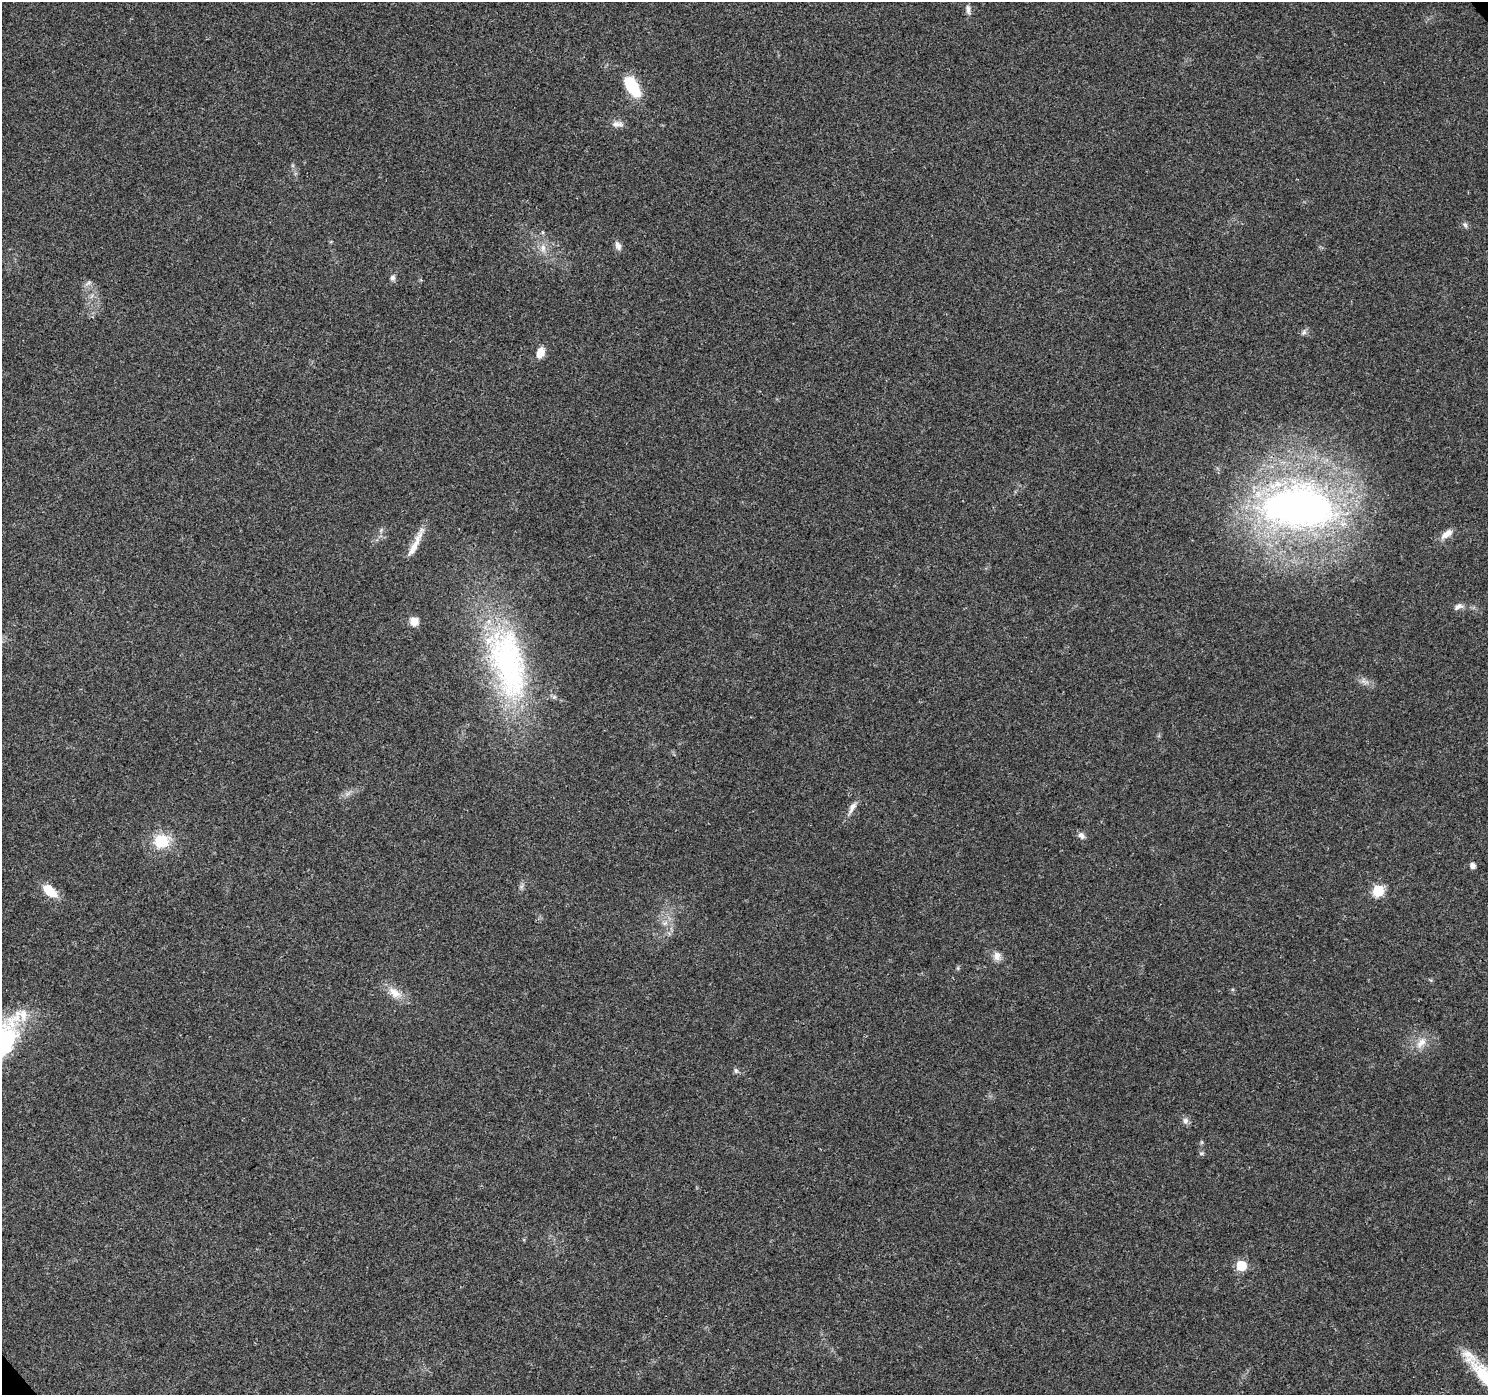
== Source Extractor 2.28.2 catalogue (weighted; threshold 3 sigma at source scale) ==
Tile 7 of 4 x 4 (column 3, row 2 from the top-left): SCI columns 3027-4512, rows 3024-4416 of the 6045 x 5985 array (HDU 1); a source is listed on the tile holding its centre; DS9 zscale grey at full resolution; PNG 1490 x 1397 px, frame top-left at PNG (2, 2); no overlay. Shown black and unused: <1% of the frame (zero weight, under 3 of 4 exposures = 5% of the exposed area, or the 3 px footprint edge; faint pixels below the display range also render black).
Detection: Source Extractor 2.28.2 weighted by HDU 2 'WHT'; one run over the whole footprint, this tile lists its part. Background 0.0257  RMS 0.003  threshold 0.0135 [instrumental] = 3 sigma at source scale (4.5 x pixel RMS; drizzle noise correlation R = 1.50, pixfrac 1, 0.0396/0.0396 arcsec/px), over >= 5 px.
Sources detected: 35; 1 inside a brighter listed object's ellipse — not listed separately; the other 34 listed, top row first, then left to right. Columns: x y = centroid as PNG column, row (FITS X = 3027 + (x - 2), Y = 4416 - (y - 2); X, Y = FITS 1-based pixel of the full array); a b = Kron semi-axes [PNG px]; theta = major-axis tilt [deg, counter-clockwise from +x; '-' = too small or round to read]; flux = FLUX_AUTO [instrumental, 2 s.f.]
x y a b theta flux
968 9 12 6 -83 1.3
633 87 25 12 -58 11
617 124 16 8 1 1.8
1465 225 8 5 -59 0.76
543 232 6 4 -89 0.39
618 246 13 7 -67 1.4
543 248 11 7 90 1.8
393 278 7 6 - 0.96
88 283 10 4 35 0.82
1304 332 8 6 45 0.9
540 353 11 8 72 3.3
1299 507 77 43 -2 150
381 530 5 5 - 0.55
1447 534 18 8 37 2.6
415 543 44 7 64 4.5
1458 606 13 7 23 1.3
414 621 9 9 - 2.8
508 663 110 47 -76 76
1364 682 15 3 -14 1
852 807 19 7 61 2.1
1081 835 9 7 -47 1.3
161 841 19 16 16 9.1
1473 866 5 5 - 1.8
1378 890 6 6 - 25
50 891 15 9 -39 6.9
665 923 8 5 44 0.95
997 956 12 10 -88 2.1
394 993 19 11 -38 4.1
1421 1042 19 10 47 3.5
736 1070 8 5 -70 0.63
1185 1121 8 8 - 1.2
1201 1153 7 5 1 0.53
1241 1265 6 6 - 18
1485 1375 51 18 -48 17
Isophote crosses this tile's border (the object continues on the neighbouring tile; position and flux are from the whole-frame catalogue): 1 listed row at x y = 1485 1375